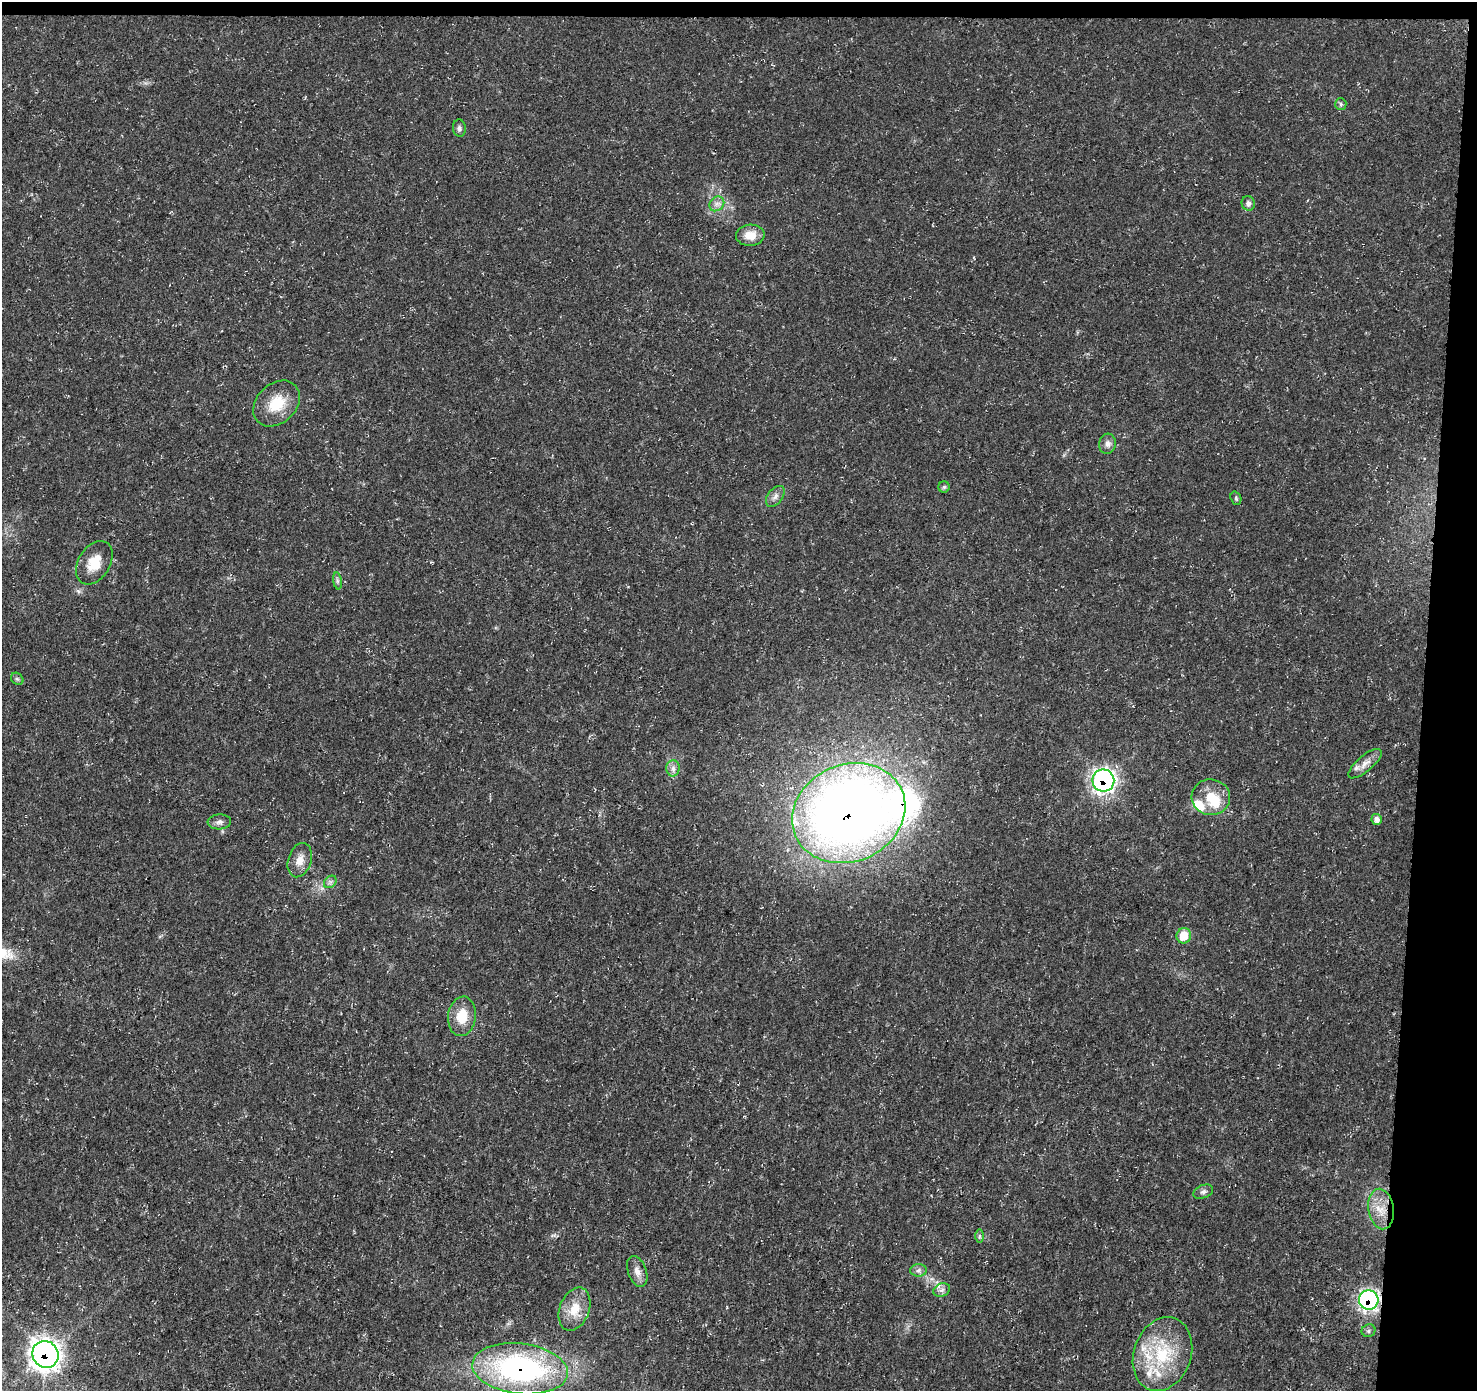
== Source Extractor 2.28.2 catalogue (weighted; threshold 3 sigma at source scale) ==
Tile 3 of 3 x 3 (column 3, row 1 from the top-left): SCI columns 2950-4424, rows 3005-4393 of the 4431 x 4671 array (HDU 1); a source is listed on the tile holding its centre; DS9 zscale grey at full resolution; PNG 1479 x 1393 px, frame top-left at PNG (2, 2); each listed source drawn as its Kron ellipse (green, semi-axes under 4 px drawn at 4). Shown black and unused: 5% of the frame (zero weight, under 3 of 5 exposures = <1% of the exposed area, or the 3 px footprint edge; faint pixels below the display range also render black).
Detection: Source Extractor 2.28.2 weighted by HDU 2 'WHT'; one run over the whole footprint, this tile lists its part. Background 0.0139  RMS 0.0031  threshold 0.0138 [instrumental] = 3 sigma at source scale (4.5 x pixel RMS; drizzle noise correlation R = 1.50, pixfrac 1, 0.0396/0.0396 arcsec/px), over >= 5 px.
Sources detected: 43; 1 inside a brighter object's white glare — neither listed nor drawn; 6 inside a brighter listed object's ellipse — not listed separately; the other 36 listed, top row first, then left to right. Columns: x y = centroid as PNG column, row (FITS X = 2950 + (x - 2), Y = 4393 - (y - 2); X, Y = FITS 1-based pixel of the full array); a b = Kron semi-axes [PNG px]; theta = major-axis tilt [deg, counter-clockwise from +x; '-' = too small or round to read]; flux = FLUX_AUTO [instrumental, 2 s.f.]
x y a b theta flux
1341 104 6 5 - 0.59
459 128 8 6 -84 0.92
1248 203 7 6 - 1.2
717 204 8 6 44 1.3
750 235 14 10 3 4.3
277 404 26 19 44 9.2
1107 444 10 8 76 1.6
944 487 6 5 - 0.54
775 496 12 7 52 1.5
1236 498 7 5 -71 0.58
94 563 23 16 58 6.2
337 581 8 4 -82 0.68
17 679 7 5 -42 0.6
1365 764 21 7 41 2.6
673 768 8 6 89 1.3
1103 780 11 11 - 110
1211 797 19 18 - 8.1
849 813 58 48 24 360
1377 819 5 5 - 1.7
219 822 12 7 4 1.3
300 860 17 11 72 3.3
330 882 7 5 45 0.91
1184 936 7 7 - 7.4
462 1016 20 14 83 6.7
1203 1192 10 6 22 1
1381 1209 20 12 -81 5.8
979 1236 7 4 -90 0.58
918 1270 8 6 4 1
637 1271 16 9 -70 2.4
942 1290 9 6 21 1.2
1369 1300 10 9 - 81
575 1309 22 14 69 6.1
1369 1331 7 6 - 0.75
45 1354 14 13 - 240
1162 1354 38 28 70 21
520 1369 48 25 -7 73
Overlapping masked pixels (flux is a lower limit): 5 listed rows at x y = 1103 780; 849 813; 1369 1300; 45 1354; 520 1369